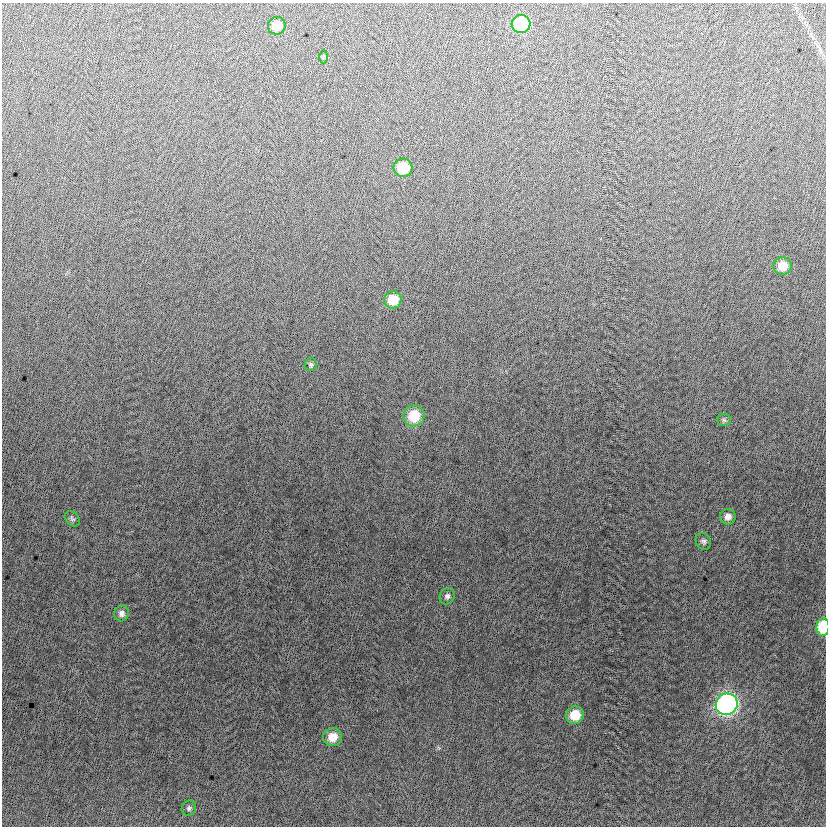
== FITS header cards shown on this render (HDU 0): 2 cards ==
NAXIS1  =                  824
NAXIS2  =                  824

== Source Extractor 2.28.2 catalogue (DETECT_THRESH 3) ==
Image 824 x 824 px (HDU 0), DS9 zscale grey, 1 PNG px = 1 image px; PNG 828 x 828 px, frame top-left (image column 1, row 824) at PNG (2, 3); each listed source drawn as its Kron ellipse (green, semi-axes under 4 px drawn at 4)
Background -8.23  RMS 12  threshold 37.4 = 3 sigma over >= 5 px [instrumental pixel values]
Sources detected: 19; all 19 listed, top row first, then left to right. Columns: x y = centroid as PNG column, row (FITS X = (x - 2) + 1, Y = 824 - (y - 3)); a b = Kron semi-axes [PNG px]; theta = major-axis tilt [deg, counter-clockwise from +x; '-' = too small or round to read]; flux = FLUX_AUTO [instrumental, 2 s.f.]
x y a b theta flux
521 24 9 9 - 61000
277 26 9 8 - 13000
323 57 7 4 -89 930
403 168 9 9 - 27000
783 266 9 9 - 13000
393 300 8 8 - 19000
311 365 6 6 - 1600
414 416 11 10 - 27000
724 420 7 6 - 1900
728 517 8 8 - 5400
72 519 9 6 -44 2200
703 541 9 7 -54 2500
447 596 8 7 - 2700
122 613 8 7 - 3700
823 627 9 6 88 37000
727 704 11 10 - 280000
575 715 9 8 - 19000
333 737 9 9 - 13000
189 808 8 7 - 2000
At the frame edge (FLAGS 8, measured only in part): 1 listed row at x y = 823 627